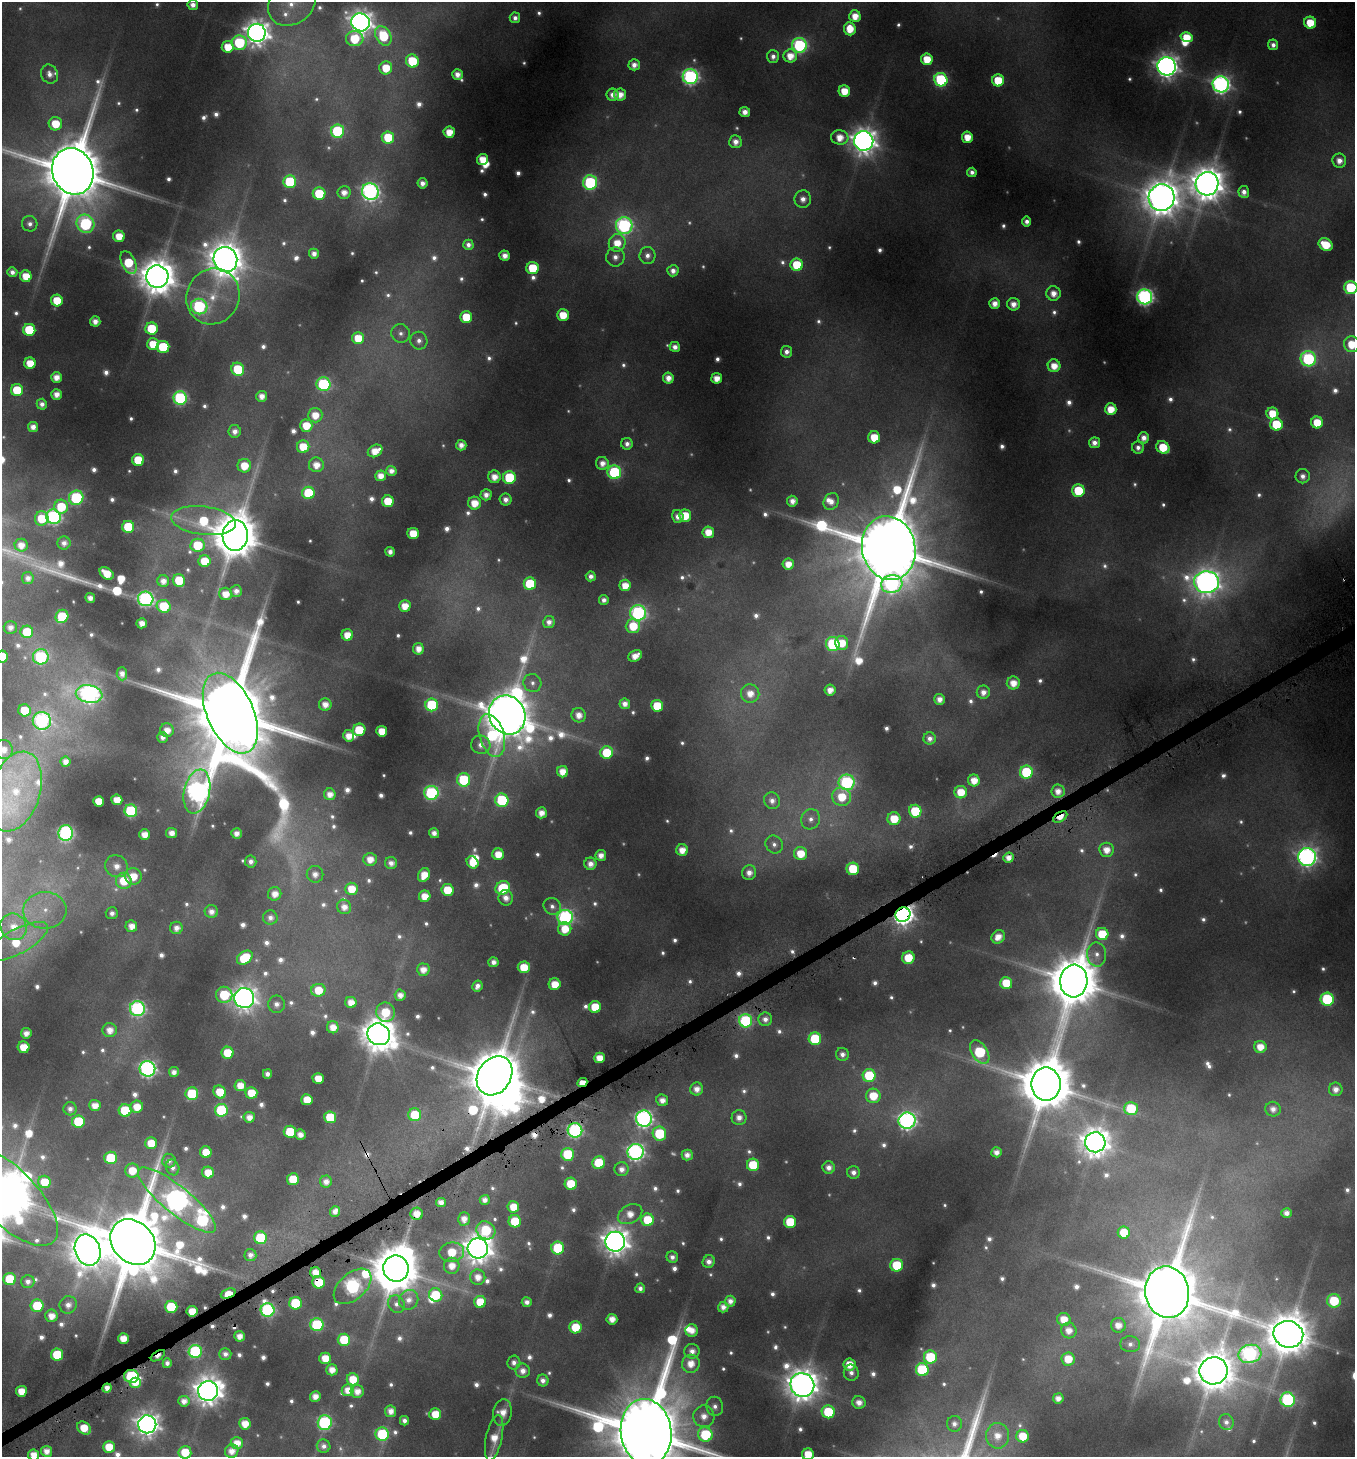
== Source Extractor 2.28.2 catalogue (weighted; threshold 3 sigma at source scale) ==
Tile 7 of 4 x 4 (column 3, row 2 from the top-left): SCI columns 2899-4251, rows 2912-4366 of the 5721 x 5858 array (HDU 1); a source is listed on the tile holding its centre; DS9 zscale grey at full resolution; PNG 1357 x 1459 px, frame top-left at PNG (2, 2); each listed source drawn as its Kron ellipse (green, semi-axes under 4 px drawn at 4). Shown black and unused: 1% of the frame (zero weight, under 4 of 8 exposures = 2% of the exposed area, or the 3 px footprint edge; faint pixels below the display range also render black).
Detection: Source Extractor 2.28.2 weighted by HDU 2 'WHT'; one run over the whole footprint, this tile lists its part. Background 0.0959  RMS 0.01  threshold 0.0408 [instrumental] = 3 sigma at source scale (4.09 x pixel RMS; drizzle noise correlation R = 1.36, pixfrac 0.8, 0.0396/0.0396 arcsec/px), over >= 5 px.
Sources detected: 832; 88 too faint to see at this stretch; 3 inside a brighter object's white glare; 6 cosmic-ray / hot-pixel residue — neither listed nor drawn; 13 inside a brighter listed object's ellipse — not listed separately; of the other 722, all 500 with FLUX_AUTO >= 6.33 (the completeness limit of this list) listed and drawn (222 fainter detections not listed), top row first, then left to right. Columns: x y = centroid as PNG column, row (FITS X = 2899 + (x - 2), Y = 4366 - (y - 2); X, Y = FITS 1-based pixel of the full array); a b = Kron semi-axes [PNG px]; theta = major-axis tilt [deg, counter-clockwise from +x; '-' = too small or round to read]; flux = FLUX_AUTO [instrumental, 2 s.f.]
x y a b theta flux
292 3 26 20 38 40
193 5 5 5 - 9
855 16 6 5 - 17
515 18 5 5 - 6.4
360 22 9 9 - 1000
1310 23 6 6 - 31
850 29 6 5 - 24
257 33 9 9 - 1300
383 36 10 7 -60 67
1186 37 6 5 - 25
355 39 9 7 1 48
239 43 7 7 - 99
799 45 7 7 - 200
1273 45 5 5 - 7
228 47 6 6 - 27
773 56 6 6 - 6.9
790 56 7 6 - 19
927 59 6 5 - 27
412 61 6 6 - 53
634 65 5 5 - 9.8
1166 66 9 9 - 1000
386 68 6 6 - 29
49 74 10 8 -64 8.5
457 74 5 5 - 11
690 77 7 7 - 330
941 80 7 6 - 130
998 80 6 6 - 44
1221 84 8 8 - 510
844 91 6 5 - 25
620 94 6 6 - 15
612 95 6 6 - 9.5
745 112 5 5 - 12
55 124 7 6 - 32
337 131 6 6 - 120
449 132 5 5 - 21
388 137 6 6 - 43
840 137 9 7 -9 19
967 137 5 5 - 21
864 141 10 9 - 1400
735 142 6 6 - 11
482 159 6 5 - 23
1339 161 7 7 - 11
73 171 23 20 -69 13000
972 172 5 4 - 6.4
290 182 6 6 - 90
590 182 7 7 - 170
422 183 5 5 - 8.5
1207 184 12 11 - 2800
344 192 6 6 - 11
370 192 8 8 - 450
1244 192 6 5 - 8.8
319 194 6 6 - 52
1161 198 13 13 - 3000
803 199 8 8 - 11
1027 221 5 4 - 6.6
30 224 8 7 - 6.9
85 224 9 8 - 180
624 226 8 8 - 300
119 236 6 5 - 23
617 243 9 8 - 23
468 245 5 5 - 6.6
1326 245 7 6 - 38
314 254 5 5 - 8.5
647 255 9 8 - 7.7
505 256 5 5 - 11
615 257 9 9 - 9.7
225 259 13 11 -62 2800
128 262 12 7 -66 51
797 265 6 6 - 52
533 268 6 6 - 49
673 271 5 5 - 8.1
12 272 5 4 - 7
26 276 6 5 - 24
157 277 11 11 - 3200
1351 287 7 6 - 84
1053 293 7 7 - 14
213 296 28 26 66 46
1145 297 7 7 - 400
57 300 6 6 - 33
995 303 5 5 - 12
1013 304 6 6 - 12
199 307 8 7 - 180
563 315 6 6 - 28
466 317 6 6 - 47
95 321 5 5 - 11
152 329 6 6 - 57
29 330 6 6 - 64
401 333 9 9 - 6.8
358 338 6 6 - 29
419 341 9 8 - 7.5
153 344 6 6 - 27
1352 344 8 7 - 34
163 347 6 6 - 65
675 347 5 5 - 9.1
786 352 6 6 - 7.7
1308 359 8 7 - 170
30 363 5 5 - 25
1054 366 6 6 - 19
238 369 7 6 - 58
56 377 5 5 - 14
668 378 5 5 - 12
717 378 5 5 - 17
323 384 7 7 - 160
17 390 6 6 - 48
56 394 5 5 - 12
262 396 5 5 - 12
180 398 7 6 - 190
42 404 5 5 - 7.4
1111 409 6 5 - 23
1272 413 6 6 - 30
315 415 7 7 - 20
1317 422 6 6 - 36
1276 424 6 6 - 60
306 426 6 6 - 28
33 427 5 5 - 11
235 431 6 6 - 8.8
874 437 6 6 - 30
1144 438 6 5 - 10
1094 443 5 5 - 9.6
627 444 6 6 - 7
461 445 5 5 - 10
303 447 6 6 - 31
1163 447 7 6 - 43
1138 448 6 6 - 6.7
375 451 8 6 29 19
138 460 6 6 - 45
602 463 6 6 - 12
316 465 7 7 - 16
244 466 7 6 - 27
391 471 5 5 - 8.9
614 472 7 7 - 140
381 476 5 5 - 14
1303 476 7 7 - 8.4
494 477 6 6 - 15
509 477 6 6 - 78
1078 491 6 6 - 55
308 493 6 6 - 64
486 495 5 5 - 9.6
76 498 7 7 - 140
506 499 6 6 - 8.8
388 501 6 6 - 35
792 501 5 5 - 10
831 501 9 7 59 8.8
474 503 6 6 - 21
61 507 7 7 - 42
685 515 6 6 - 32
678 516 6 5 - 9.2
54 517 7 7 - 250
42 518 7 7 - 37
203 521 33 14 -7 79
128 527 6 6 - 59
708 532 6 5 - 20
413 533 5 5 - 28
235 535 15 12 85 5700
64 543 6 6 - 7.8
21 545 6 6 - 13
198 545 7 6 - 49
889 548 32 26 -77 19000
390 552 5 4 - 7.6
204 561 6 6 - 34
788 564 5 5 - 16
107 573 8 5 -39 25
591 576 5 5 - 7.5
28 578 6 6 - 7.9
179 580 6 6 - 43
163 581 6 5 - 10
1206 582 12 11 - 1200
530 584 6 6 - 69
892 584 11 9 16 280
625 585 5 5 - 20
236 591 6 6 - 9.1
225 594 6 6 - 19
90 598 5 5 - 9.6
146 599 7 7 - 300
604 600 5 5 - 6.8
164 606 7 6 - 51
405 606 6 5 - 19
638 613 8 7 - 260
62 616 7 6 - 65
549 622 6 6 - 7.9
142 623 5 5 - 13
633 626 7 7 - 34
10 627 6 6 - 8.6
27 632 6 6 - 48
347 635 6 5 - 19
842 643 7 6 - 24
833 644 7 6 - 100
418 649 5 5 - 14
635 656 7 5 33 15
2 657 6 6 - 38
41 657 8 7 - 170
122 674 6 5 - 8.7
532 683 9 8 - 6.4
1013 683 6 6 - 17
830 690 5 5 - 13
983 692 7 6 - 10
750 693 9 9 - 17
89 694 13 9 -10 460
939 699 5 5 - 9.8
325 704 6 6 - 13
625 704 5 5 - 10
432 705 6 6 - 94
657 706 6 6 - 43
25 710 6 6 - 37
230 713 43 23 -66 21000
507 715 20 17 -62 6200
579 715 7 7 - 14
42 721 9 9 - 310
167 730 7 7 - 14
359 730 6 6 - 49
382 731 5 5 - 24
492 735 22 12 -74 120
348 736 6 5 - 15
162 737 5 5 - 6.7
930 738 6 6 - 7.4
481 745 10 9 - 10
4 749 9 9 - 13
607 753 6 6 - 53
65 762 5 5 - 11
563 772 5 5 - 18
1026 772 6 6 - 80
464 780 7 6 - 88
974 780 6 6 - 18
847 782 8 8 - 190
15 791 41 24 73 83
197 791 22 13 78 600
1058 791 7 6 - 13
961 792 6 6 - 28
431 793 7 7 - 180
330 794 6 5 - 12
842 797 9 9 - 36
117 800 5 5 - 20
502 800 7 6 - 92
98 801 5 5 - 23
772 801 8 8 - 8.3
131 811 6 6 - 140
915 811 6 6 - 62
541 813 5 5 - 13
1060 817 8 4 33 23
811 819 10 9 - 8.8
894 819 6 6 - 34
66 833 8 7 - 300
172 833 5 5 - 12
236 833 5 5 - 9.4
434 833 5 5 - 9.4
144 835 5 5 - 15
774 844 9 8 - 6.3
682 850 6 6 - 17
1107 850 7 7 - 16
800 853 6 6 - 29
498 854 6 5 - 21
601 855 5 5 - 12
1307 857 9 9 - 640
1009 858 5 5 - 12
370 859 7 6 - 16
251 861 6 5 - 7.7
473 862 6 5 - 24
391 863 6 6 - 8.9
590 864 6 6 - 11
116 866 12 10 -37 15
853 869 6 6 - 55
749 873 7 7 - 11
315 874 8 8 - 10
424 875 7 5 63 22
133 876 8 8 - 24
124 881 8 8 - 39
503 888 7 6 - 69
351 889 6 6 - 26
447 890 6 6 - 35
275 894 7 6 - 14
425 896 6 6 - 19
506 898 8 7 - 10
552 906 9 8 - 6.7
344 907 7 7 - 12
45 910 21 18 3 34
211 912 7 6 - 9.3
112 913 6 6 - 6.7
903 915 8 7 - 840
565 917 8 7 - 290
270 918 7 7 - 7
131 926 6 5 - 14
13 927 14 12 -51 23
176 928 6 6 - 9.8
565 929 7 6 - 25
1102 934 6 6 - 41
998 937 7 6 - 15
17 942 34 12 28 53
1097 955 12 9 -85 8.7
245 958 9 6 35 49
908 958 6 6 - 36
493 962 5 5 - 8.3
524 967 6 6 - 34
423 970 6 6 - 13
1074 981 16 13 85 7100
1006 983 6 6 - 36
555 984 6 6 - 23
477 986 6 5 - 7.7
318 990 7 6 - 29
224 995 8 8 - 67
400 995 5 5 - 11
244 998 10 10 - 1000
1327 999 6 6 - 110
351 1002 5 5 - 16
276 1004 8 8 - 8.6
595 1007 6 6 - 36
137 1009 7 7 - 280
385 1012 10 9 - 39
765 1019 7 6 - 8.5
746 1021 6 6 - 140
333 1027 6 6 - 15
110 1030 7 7 - 14
26 1033 5 5 - 10
379 1034 11 10 - 2800
815 1039 6 6 - 73
24 1047 6 6 - 27
1260 1047 6 6 - 19
980 1052 13 8 -57 100
227 1053 6 6 - 37
842 1054 6 6 - 7.2
599 1058 5 5 - 22
147 1069 8 7 - 380
174 1072 5 5 - 8.7
267 1074 5 4 - 7.6
869 1075 6 6 - 59
495 1076 21 16 56 7600
318 1078 5 5 - 21
582 1083 5 3 - 27
1046 1084 17 14 -89 8200
240 1086 5 5 - 18
697 1089 6 6 - 12
1336 1089 7 6 - 10
220 1092 7 6 - 33
251 1093 6 5 - 36
192 1094 6 6 - 85
873 1096 7 7 - 32
307 1100 6 5 - 24
662 1100 6 5 - 12
95 1106 5 5 - 16
137 1107 6 6 - 21
1131 1108 7 6 - 51
70 1109 6 6 - 7.4
1273 1109 7 7 - 9.8
125 1110 6 6 - 71
221 1110 6 6 - 110
415 1115 6 6 - 44
249 1117 5 5 - 12
330 1117 6 6 - 56
739 1118 7 7 - 10
644 1119 8 8 - 470
78 1121 6 6 - 76
907 1121 8 8 - 500
575 1130 7 7 - 280
290 1132 6 6 - 49
300 1134 5 5 - 11
659 1134 7 6 - 78
1095 1142 10 10 - 1900
151 1143 6 6 - 27
206 1152 6 5 - 27
635 1152 8 8 - 420
996 1152 5 5 - 9.3
568 1154 6 6 - 75
687 1155 5 5 - 9.7
111 1158 6 6 - 56
169 1161 7 6 - 6.9
599 1163 6 6 - 55
753 1165 6 6 - 51
173 1167 8 6 -69 6.4
829 1168 6 6 - 9.2
622 1169 7 7 - 9.4
132 1171 7 7 - 26
208 1172 6 6 - 23
853 1172 6 6 - 7.5
293 1179 6 6 - 39
44 1182 6 6 - 33
326 1182 6 6 - 10
571 1184 6 6 - 40
8 1196 65 28 -45 6000
177 1200 49 13 -39 1200
485 1200 5 5 - 8.6
441 1202 5 4 - 9.9
513 1207 6 6 - 23
335 1211 5 5 - 9.6
1286 1213 5 5 - 9.1
417 1214 6 6 - 17
630 1214 13 9 29 18
464 1219 6 5 - 11
648 1220 6 6 - 42
515 1221 6 6 - 45
790 1222 6 6 - 55
486 1230 10 8 -33 60
1124 1233 6 6 - 32
260 1238 6 6 - 73
133 1242 25 20 -47 14000
615 1242 10 10 - 1600
478 1248 10 10 - 1800
558 1248 6 6 - 70
88 1250 16 12 -69 2800
452 1252 12 9 6 38
250 1255 6 6 - 8.9
672 1257 6 5 - 6.5
709 1262 6 5 - 8.9
897 1265 6 6 - 53
452 1266 8 8 - 17
396 1269 13 12 - 5500
316 1273 5 5 - 18
478 1277 8 7 - 16
10 1279 6 6 - 61
28 1281 6 6 - 7.2
318 1282 6 6 - 44
352 1286 22 13 41 340
640 1288 5 5 - 6.4
1167 1292 26 22 -79 13000
228 1294 8 4 22 39
436 1295 7 6 - 48
409 1300 10 9 - 10
730 1301 5 5 - 9.3
1334 1301 7 6 - 57
480 1302 6 6 - 35
527 1302 5 5 - 8.1
296 1303 6 6 - 72
396 1304 9 8 - 6.4
68 1305 9 8 - 9.7
37 1306 6 6 - 51
171 1307 6 6 - 60
723 1307 5 5 - 9.8
268 1310 7 6 - 210
192 1311 5 5 - 25
51 1316 6 6 - 15
612 1319 5 5 - 14
1064 1319 7 6 - 20
317 1325 6 6 - 110
1118 1325 7 7 - 14
575 1327 6 6 - 35
692 1330 6 6 - 15
1069 1331 8 7 - 14
1288 1334 15 13 -18 4400
240 1336 5 5 - 13
123 1338 5 5 - 19
344 1340 6 6 - 46
1130 1344 10 8 -5 7
692 1351 7 7 - 10
195 1352 6 6 - 160
225 1354 6 6 - 7.6
1250 1354 11 9 15 320
57 1355 6 6 - 56
158 1356 8 4 33 9.3
930 1357 6 6 - 73
325 1358 6 6 - 23
1068 1359 6 6 - 28
167 1363 5 4 - 7.1
514 1363 7 6 - 7.3
691 1364 9 8 - 19
849 1364 6 6 - 22
332 1370 5 5 - 14
922 1370 6 6 - 110
523 1371 7 7 - 11
1214 1371 14 13 - 4000
851 1373 8 7 - 7.8
131 1376 7 6 - 150
353 1379 6 6 - 27
543 1381 6 5 - 7.9
135 1383 5 5 - 21
802 1385 12 11 - 2300
107 1388 5 4 - 10
348 1390 6 5 - 16
21 1391 5 5 - 22
208 1391 10 10 - 1800
357 1391 6 6 - 14
315 1396 5 5 - 13
1058 1398 5 5 - 11
1288 1400 7 7 - 170
184 1401 6 5 - 9.9
859 1402 7 6 - 11
715 1406 10 8 -79 7.6
391 1411 6 5 - 11
828 1412 6 6 - 65
502 1413 13 9 81 16
435 1414 6 6 - 28
704 1416 11 10 - 15
404 1421 5 4 - 6.7
1226 1422 8 7 - 6.6
325 1423 7 7 - 190
147 1424 9 9 - 1000
245 1424 6 5 - 19
954 1424 8 7 - 7.4
84 1428 7 5 -41 26
646 1432 33 25 -82 22000
382 1434 7 6 - 88
705 1434 7 7 - 86
998 1436 13 11 -89 18
1023 1436 6 6 - 30
494 1438 23 8 78 22
237 1443 6 6 - 16
324 1446 7 6 - 7.1
109 1447 6 5 - 28
47 1451 5 5 - 12
232 1451 7 6 - 13
185 1452 6 6 - 32
808 1454 6 6 - 26
34 1455 5 5 - 16
Overlapping masked pixels (flux is a lower limit): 16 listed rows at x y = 1060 817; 903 915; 495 1076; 582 1083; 575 1130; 417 1214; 133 1242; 396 1269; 316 1273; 318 1282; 352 1286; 228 1294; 192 1311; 158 1356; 131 1376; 107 1388
Isophote crosses this tile's border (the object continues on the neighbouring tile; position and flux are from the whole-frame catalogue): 12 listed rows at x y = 292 3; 73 171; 1351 287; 1352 344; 2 657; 4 749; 15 791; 8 1196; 646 1432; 185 1452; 808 1454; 34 1455
Unlisted compact peaks at least as high as the median listed source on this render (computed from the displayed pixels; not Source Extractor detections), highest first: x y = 116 593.